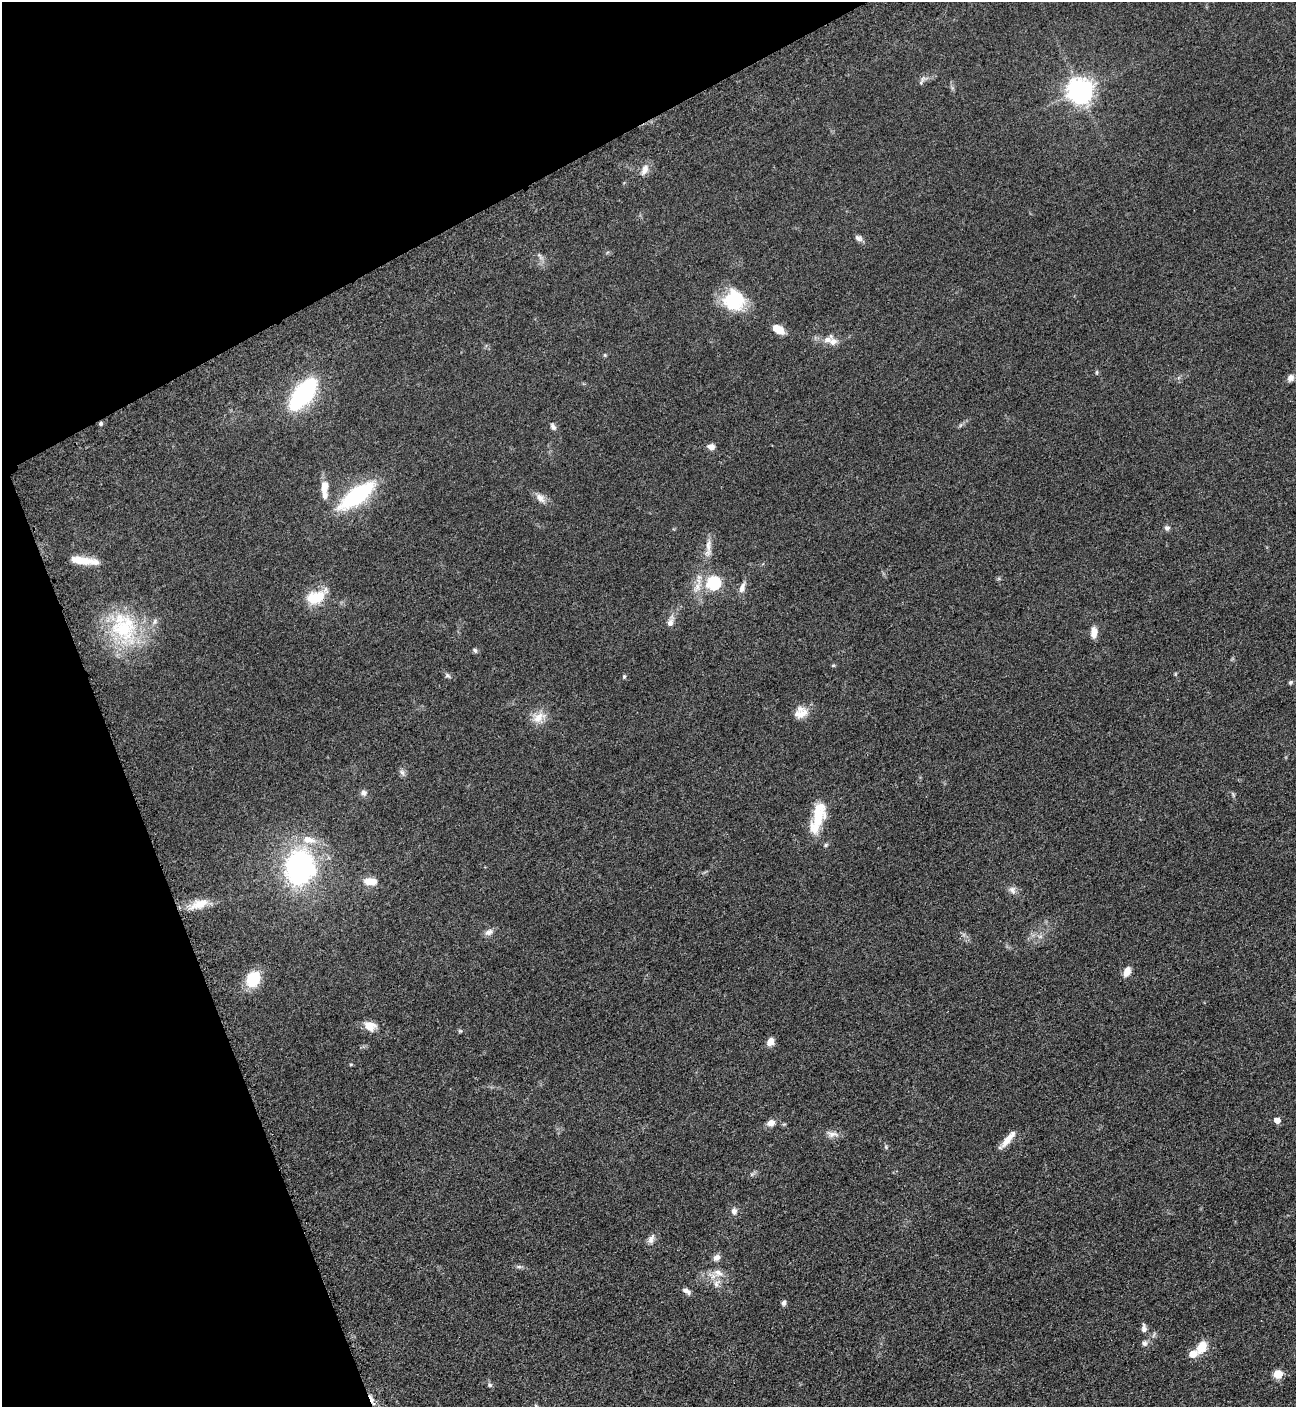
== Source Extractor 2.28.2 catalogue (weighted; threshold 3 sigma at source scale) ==
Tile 5 of 4 x 4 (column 1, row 2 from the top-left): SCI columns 298-1591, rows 2874-4278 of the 5664 x 5700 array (HDU 1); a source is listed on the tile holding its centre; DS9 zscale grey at full resolution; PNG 1298 x 1409 px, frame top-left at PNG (2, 2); no overlay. Shown black and unused: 21% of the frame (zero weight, under 3 of 5 exposures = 4% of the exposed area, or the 3 px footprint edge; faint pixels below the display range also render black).
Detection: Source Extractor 2.28.2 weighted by HDU 2 'WHT'; one run over the whole footprint, this tile lists its part. Background 0.0508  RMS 0.006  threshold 0.027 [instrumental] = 3 sigma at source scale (4.5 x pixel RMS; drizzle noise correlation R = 1.50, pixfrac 1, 0.05/0.05 arcsec/px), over >= 5 px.
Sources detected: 83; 1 inside a brighter object's white glare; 1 cosmic-ray / hot-pixel residue — not listed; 6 inside a brighter listed object's ellipse — not listed separately; the other 75 listed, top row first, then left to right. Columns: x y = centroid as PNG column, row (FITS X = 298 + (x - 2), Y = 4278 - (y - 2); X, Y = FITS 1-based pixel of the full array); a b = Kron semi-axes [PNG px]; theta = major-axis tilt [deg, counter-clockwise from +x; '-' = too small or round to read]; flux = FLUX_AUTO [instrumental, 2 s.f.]
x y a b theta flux
922 79 11 5 61 2
1079 91 8 8 - 610
644 169 16 8 66 4.4
858 238 10 8 -23 2.3
540 256 13 5 -53 2.1
734 300 22 20 -37 34
778 329 12 7 -31 9.3
833 342 12 11 - 4.4
605 355 5 4 - 0.66
1097 372 6 4 89 0.73
1291 378 9 7 59 2.7
303 394 32 16 52 68
101 423 5 5 - 1.1
553 427 10 6 -63 2
711 447 9 7 3 3.1
324 486 16 9 81 6.6
357 496 36 14 36 63
540 498 16 9 -42 4.3
1167 528 7 6 - 1.7
708 548 30 8 86 6.5
81 560 28 9 -7 10
713 583 7 6 - 80
697 587 19 10 61 7.3
742 588 16 7 71 3.7
316 597 25 14 25 18
670 622 16 7 73 3.9
124 628 49 37 -72 52
1094 632 13 8 86 4.8
475 650 7 5 -46 1.3
833 665 5 4 - 0.69
1175 674 6 3 72 0.57
448 675 8 6 -38 1.4
624 676 6 4 71 0.78
1290 682 7 5 41 0.99
801 714 19 12 20 7.1
538 717 20 14 26 8.2
402 772 11 7 -55 1.9
363 793 9 8 - 2.3
1233 794 10 4 -64 1.1
818 817 42 14 74 20
826 845 6 4 29 0.94
299 867 30 22 76 120
370 881 16 8 -4 7.4
1012 890 11 9 -64 2.9
198 904 31 12 19 11
489 932 13 8 21 2.9
1040 936 7 4 0 1.4
1127 972 11 7 68 5.2
253 979 14 12 57 22
370 1026 14 11 -19 7.3
460 1031 6 5 - 0.83
770 1042 9 7 60 4.5
351 1064 5 3 - 0.59
1277 1120 5 5 - 5.1
771 1123 9 8 - 4
832 1134 18 8 -8 3.9
1008 1139 25 7 50 7
886 1147 7 4 -47 0.9
752 1174 7 4 19 1.1
734 1211 8 7 - 2.8
651 1239 15 8 65 3.1
716 1257 10 8 38 2.8
519 1267 9 4 0 1.4
718 1273 17 10 -22 5.9
717 1283 14 8 53 3.7
686 1291 11 6 -34 2.6
784 1303 7 6 - 1.6
1144 1328 12 6 90 2.5
1154 1335 9 3 69 0.9
1144 1343 8 7 - 1.9
1202 1347 17 10 61 9.1
1193 1354 6 5 - 9.4
1277 1374 6 5 - 21
490 1385 7 6 - 1.3
536 1406 6 5 - 0.98
Overlapping masked pixels (flux is a lower limit): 1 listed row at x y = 101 423
Isophote crosses this tile's border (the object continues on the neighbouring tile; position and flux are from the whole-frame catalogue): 1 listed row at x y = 536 1406